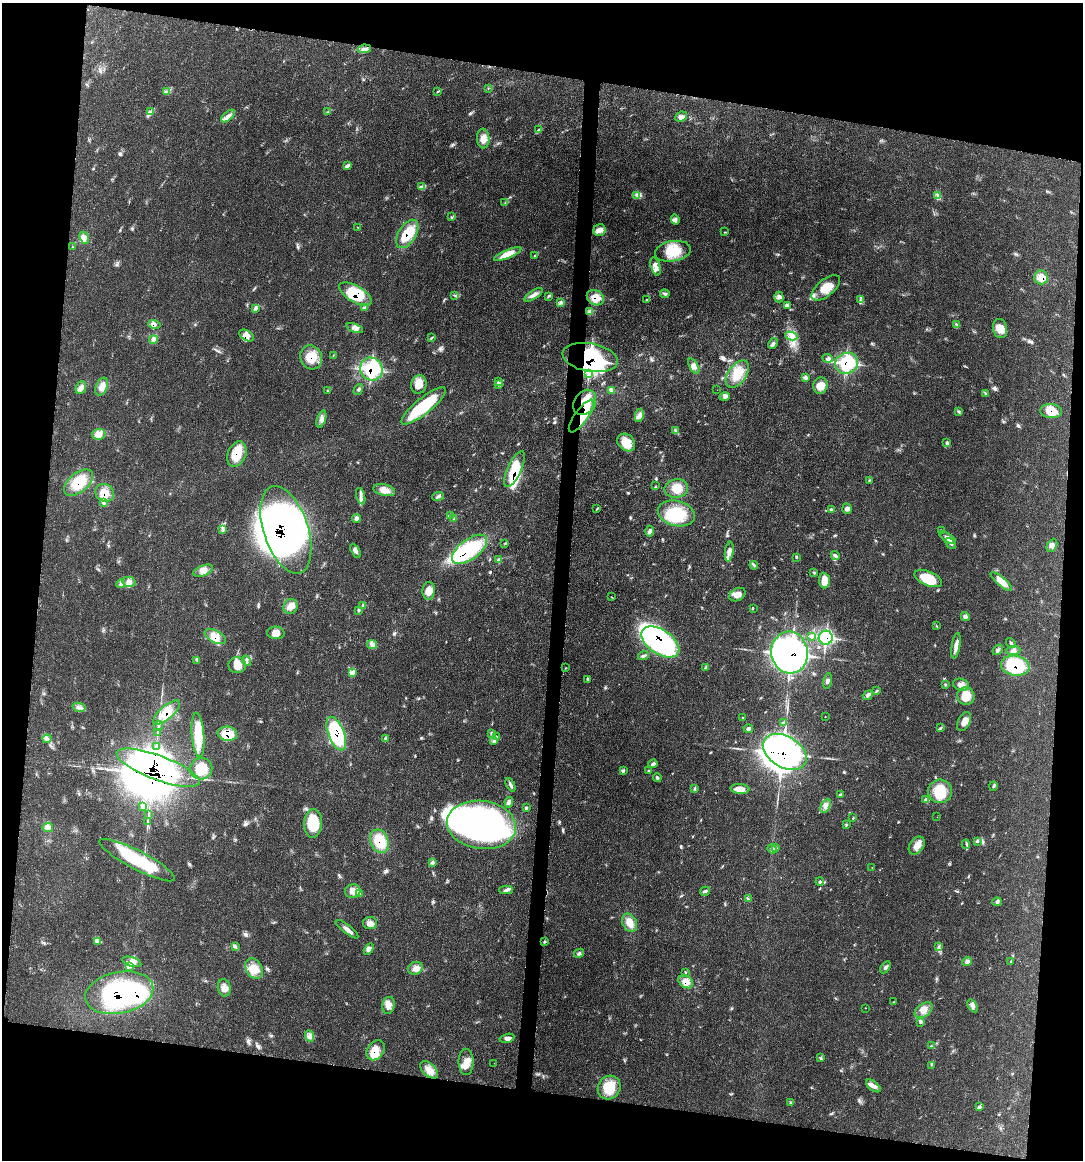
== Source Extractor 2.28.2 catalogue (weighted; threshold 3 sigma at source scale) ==
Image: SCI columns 123-4444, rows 2-4632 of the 4687 x 4654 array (HDU 1 of 3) = the unmasked area's bounding box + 8 px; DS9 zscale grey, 4 x 4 block average (1 PNG px = mean of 4 x 4 image px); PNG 1085 x 1162 px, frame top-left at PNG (2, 3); each listed source drawn as its Kron ellipse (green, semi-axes under 4 px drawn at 4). Shown black and unused: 19% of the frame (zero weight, under 3 of 4 exposures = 2% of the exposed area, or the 3 px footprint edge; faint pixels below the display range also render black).
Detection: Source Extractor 2.28.2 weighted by HDU 2 'WHT'. Background 0.0414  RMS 0.0027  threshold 0.0121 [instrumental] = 3 sigma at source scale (4.5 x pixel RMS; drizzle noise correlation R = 1.50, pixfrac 1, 0.05/0.05 arcsec/px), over >= 5 px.
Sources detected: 334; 1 too faint to see at this stretch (4 x 4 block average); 42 inside a brighter object's white glare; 4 cosmic-ray / hot-pixel residue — neither listed nor drawn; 7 coinciding with a brighter row at this scale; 20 inside a brighter listed object's ellipse — not listed separately; the other 260 listed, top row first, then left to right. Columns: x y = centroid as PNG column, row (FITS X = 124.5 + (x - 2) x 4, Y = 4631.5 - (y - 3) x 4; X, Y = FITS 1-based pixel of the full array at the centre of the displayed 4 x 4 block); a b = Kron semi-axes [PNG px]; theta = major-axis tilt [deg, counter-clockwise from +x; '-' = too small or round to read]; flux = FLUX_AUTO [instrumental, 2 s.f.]
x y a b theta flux
364 49 7 4 8 6.7
488 88 2 2 - 0.59
167 91 2 2 - 1.4
438 91 3 2 - 1.5
150 112 3 3 - 2.9
328 112 2 2 - 1
228 116 8 4 42 8.7
681 117 6 4 24 6.5
539 130 2 2 - 1.4
483 138 10 6 -85 12
347 166 4 2 - 1.4
422 187 3 2 - 2.4
637 195 3 2 - 2.4
938 196 4 2 - 3.5
505 203 2 2 - 0.76
451 217 2 2 - 0.59
675 220 5 2 - 3.2
358 227 2 2 - 0.41
599 230 6 5 - 10
725 232 2 2 - 0.82
407 234 16 8 58 51
84 238 6 4 -67 7.9
73 247 2 2 - 0.47
673 251 18 10 10 39
508 254 15 4 23 27
535 256 3 2 - 1.5
655 266 9 4 -72 13
1041 277 7 6 - 22
826 288 17 8 39 30
355 294 18 8 -31 65
665 294 4 2 - 2.7
455 295 3 2 - 0.76
533 295 10 3 33 8.3
548 296 3 2 - 0.79
779 297 5 4 - 5.4
595 298 9 7 -34 19
647 300 3 2 - 0.96
860 300 2 2 - 0.91
561 303 4 3 - 3.9
787 305 3 2 - 2.1
256 308 3 2 - 2.4
365 308 3 2 - 1.7
589 312 4 2 - 2.4
154 324 6 3 -14 4.8
956 324 2 2 - 0.81
355 328 9 3 -21 6.7
1000 329 10 7 -77 18
247 335 8 5 -30 14
791 336 6 4 -9 7.8
432 338 2 2 - 0.89
153 340 4 3 - 4.5
773 343 6 4 64 4.2
333 356 2 2 - 0.76
311 357 12 10 -64 32
590 358 28 14 -10 160
827 358 5 3 - 3.4
847 363 11 10 - 93
694 366 8 4 -61 7.8
371 369 12 11 - 110
589 373 3 2 - 3
737 374 15 9 54 30
806 378 3 2 - 1.6
498 382 2 2 - 1.1
419 384 9 7 75 17
499 384 3 2 - 0.84
820 386 8 7 - 18
102 387 9 5 67 11
81 388 7 5 68 7.2
358 390 6 3 60 3.1
717 390 2 2 - 0.5
328 391 2 2 - 1.2
611 391 3 2 - 2.3
986 393 2 2 - 0.98
725 397 5 3 - 3.7
585 402 14 10 56 75
424 406 28 8 39 86
958 411 3 2 - 1.1
1051 411 11 7 -5 28
639 415 7 4 80 6.6
581 416 20 6 54 100
321 419 9 4 71 7.6
675 430 3 2 - 1.2
99 434 6 5 - 10
626 442 10 7 -42 30
947 443 3 2 - 0.93
237 454 13 9 68 42
514 469 19 7 66 62
869 480 2 2 - 0.78
78 483 17 9 40 43
655 486 2 2 - 0.52
676 488 12 9 10 20
384 490 11 5 -14 14
105 493 10 8 -35 20
361 496 8 3 -74 5.8
438 497 6 2 21 3.1
104 503 3 2 - 1.8
597 509 2 2 - 0.61
831 509 3 2 - 1.3
847 509 5 4 - 4.8
676 513 19 12 -14 66
450 516 2 2 - 0.58
356 519 4 4 - 4.1
454 519 2 2 - 1
223 530 3 2 - 1.5
286 530 45 22 -72 500
650 531 5 3 - 5.9
942 531 3 2 - 0.94
948 538 9 4 -33 8.5
505 543 2 2 - 1.1
951 544 6 3 -48 4.6
1052 545 7 5 62 8
469 549 20 10 37 160
355 551 7 3 -59 5.8
729 552 10 4 81 12
835 555 4 3 - 3.3
796 557 4 2 - 0.81
498 560 3 3 - 2.5
754 565 4 2 - 2.1
203 571 10 5 21 11
814 572 3 2 - 1.5
928 578 14 7 -23 50
824 580 8 5 -85 22
1001 581 13 4 -41 21
129 582 7 5 -13 8.6
121 584 4 2 - 3.8
429 591 9 6 87 16
737 595 8 6 30 16
611 597 2 2 - 0.5
290 606 8 7 - 11
363 606 2 2 - 0.89
753 608 2 2 - 0.87
359 611 2 2 - 0.79
965 616 5 4 - 4.4
936 626 2 2 - 0.93
276 633 8 6 -4 14
811 636 3 3 - 2.6
215 637 11 6 -28 18
826 638 7 7 - 120
660 642 21 12 -33 380
1011 643 5 2 - 2.2
372 645 5 4 - 8.5
956 646 13 4 81 11
998 650 6 2 47 3.5
1013 651 7 4 5 6.1
790 653 21 18 -83 770
643 656 5 3 - 3.2
197 660 2 2 - 0.68
247 661 5 3 - 4.2
237 665 9 8 - 21
1015 666 14 10 -10 100
705 667 3 2 - 1.8
565 668 2 2 - 0.53
353 673 2 2 - 1.3
588 680 2 2 - 1.3
827 681 8 3 77 4.1
945 685 3 2 - 1.3
961 685 8 6 -15 13
876 691 4 2 - 1.7
868 695 5 3 - 4.3
966 696 9 8 - 26
79 707 7 3 -14 5.6
167 712 16 7 41 29
825 717 2 2 - 0.51
742 718 3 2 - 1.2
964 722 10 6 65 12
783 723 3 2 - 1.4
158 726 5 2 - 3.5
940 728 3 2 - 1.3
748 729 5 3 - 4.2
157 732 3 2 - 1.3
491 733 3 2 - 1.6
227 734 10 7 -8 48
336 734 18 8 -68 150
198 735 22 6 -85 53
496 736 3 2 - 1.2
47 739 4 2 - 1.4
386 739 3 3 - 2.5
494 740 3 2 - 1.6
156 747 3 2 - 2.4
785 752 24 15 -31 960
653 764 5 3 - 3.9
158 768 44 12 -20 1100
201 769 11 10 - 32
649 770 4 2 - 1.9
623 771 4 3 - 2.4
657 777 4 3 - 2.6
510 785 7 3 -64 4.5
993 786 4 2 - 1.9
695 788 3 2 - 1.3
740 789 9 5 -5 14
940 791 12 12 - 50
840 794 3 2 - 1.5
925 800 3 3 - 2.6
509 802 5 3 - 4.3
826 806 7 4 63 7.6
142 807 2 2 - 1.1
526 808 4 3 - 2
149 815 3 2 - 1.2
937 817 2 2 - 0.43
853 818 3 2 - 1.1
148 822 2 2 - 1.3
313 823 14 9 87 58
481 825 35 24 -8 500
846 825 2 2 - 0.94
48 827 5 3 - 5.1
379 841 12 9 -67 53
977 841 2 2 - 1.3
966 844 4 2 - 1.8
917 846 10 7 53 14
776 848 2 2 - 0.86
772 849 5 2 - 2.5
137 860 42 9 -28 110
433 862 3 3 - 2.7
872 867 2 2 - 0.41
820 882 4 3 - 2.7
506 890 7 4 -2 5.1
353 891 8 6 14 12
705 891 5 3 - 3
360 893 3 2 - 1.8
748 899 2 2 - 1.1
997 902 5 3 - 3.1
370 923 7 6 - 9.9
629 923 10 7 -65 17
347 929 14 3 -38 8.6
98 941 3 2 - 1.3
545 941 2 2 - 1.2
939 946 3 2 - 1.7
236 947 4 2 - 2.3
369 949 6 3 60 4.6
579 953 5 3 - 3.8
967 961 5 3 - 5
1011 961 2 2 - 0.7
132 962 10 4 -17 11
129 966 4 4 - 5.6
885 967 7 3 57 3.7
415 968 7 6 - 10
254 969 11 8 -58 21
685 972 2 2 - 1.1
686 982 8 6 -34 18
224 988 9 6 -79 11
119 993 34 21 11 220
894 1002 2 2 - 0.67
389 1005 8 6 77 11
973 1006 7 4 -56 5.8
865 1008 2 2 - 0.44
924 1010 10 6 37 14
920 1022 4 2 - 1.9
310 1036 6 3 -66 5.1
507 1038 7 3 14 5.8
931 1046 3 2 - 1.6
376 1050 11 8 54 28
820 1058 2 2 - 0.96
466 1062 13 7 -90 17
494 1063 2 2 - 0.34
931 1065 2 2 - 0.61
429 1070 11 6 -44 15
873 1086 8 4 -37 10
609 1087 12 11 - 42
790 1102 3 2 - 1.7
979 1107 3 2 - 2.4
Overlapping masked pixels (flux is a lower limit): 33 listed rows (the first 20) at x y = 407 234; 1041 277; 355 294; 595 298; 154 324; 247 335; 311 357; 590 358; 847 363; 371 369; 585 402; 1051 411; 581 416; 237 454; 514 469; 78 483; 105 493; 286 530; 469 549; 215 637
Diffuse or blended objects may show on this block-average render without a row.